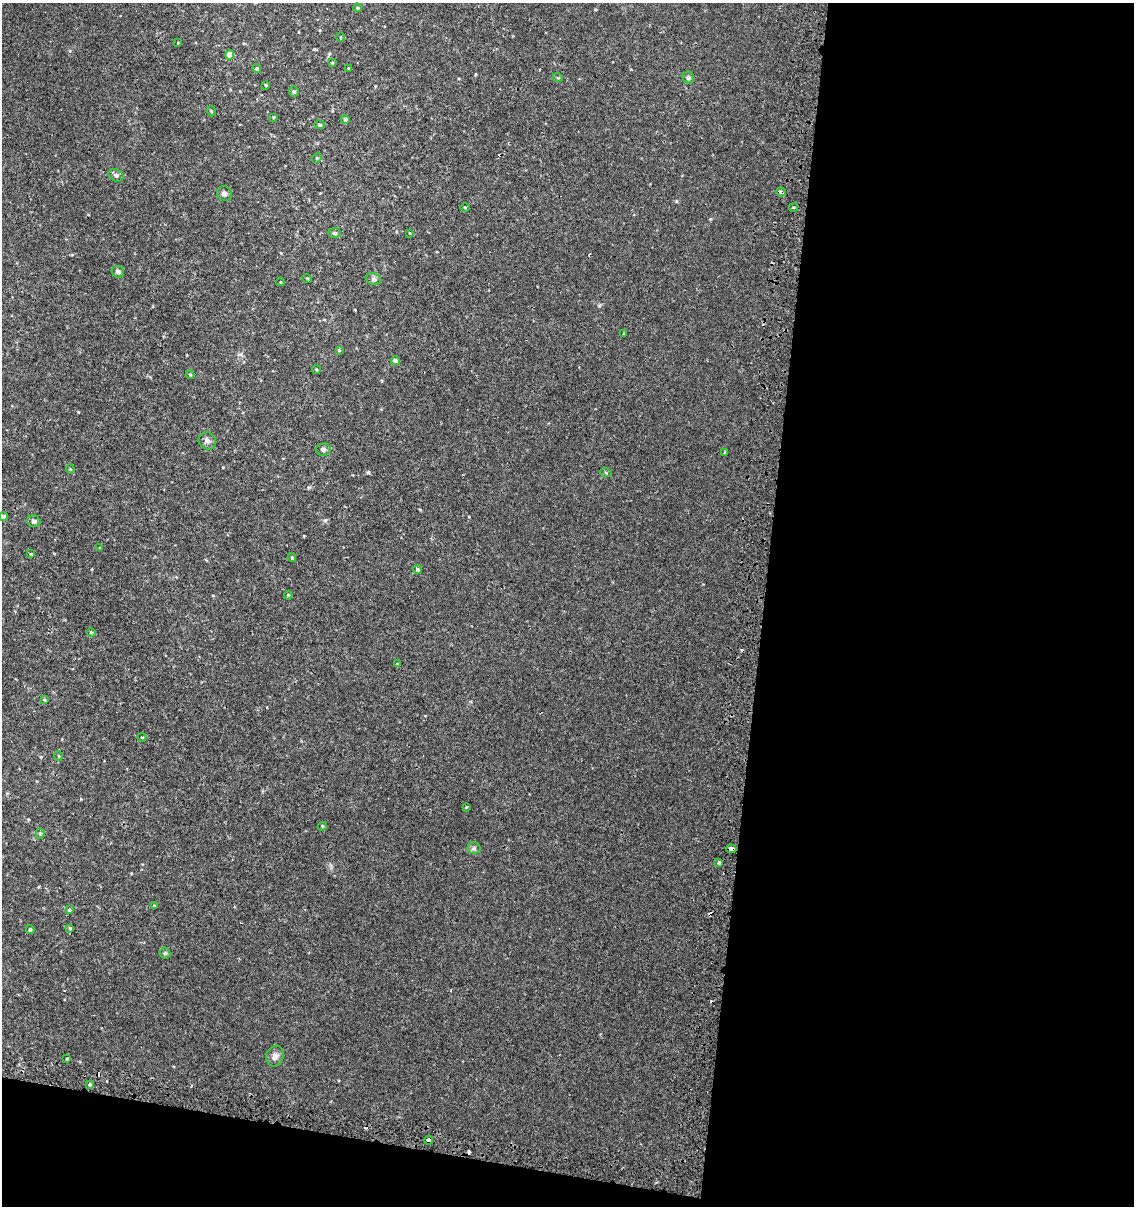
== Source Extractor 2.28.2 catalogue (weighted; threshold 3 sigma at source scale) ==
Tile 16 of 4 x 4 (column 4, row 4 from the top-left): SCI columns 3661-4792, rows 39-1242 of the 5119 x 4893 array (HDU 1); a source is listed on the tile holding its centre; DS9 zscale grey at full resolution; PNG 1136 x 1208 px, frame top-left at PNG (2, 3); each listed source drawn as its Kron ellipse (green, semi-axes under 4 px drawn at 4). Shown black and unused: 36% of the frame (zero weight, under 2 of 3 exposures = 3% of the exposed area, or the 3 px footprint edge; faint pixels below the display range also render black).
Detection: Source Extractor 2.28.2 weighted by HDU 2 'WHT'; one run over the whole footprint, this tile lists its part. Background 0.00112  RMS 0.0027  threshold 0.0119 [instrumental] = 3 sigma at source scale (4.5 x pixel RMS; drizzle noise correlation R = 1.50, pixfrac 1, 0.0396/0.0396 arcsec/px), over >= 5 px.
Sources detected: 68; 4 cosmic-ray / hot-pixel residue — neither listed nor drawn; the other 64 listed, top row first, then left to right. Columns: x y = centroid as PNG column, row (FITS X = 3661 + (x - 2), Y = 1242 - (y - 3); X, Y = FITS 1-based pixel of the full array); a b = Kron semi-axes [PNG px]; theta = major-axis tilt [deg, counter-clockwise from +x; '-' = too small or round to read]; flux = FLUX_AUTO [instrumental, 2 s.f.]
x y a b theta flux
357 8 4 3 - 0.29
340 37 4 3 - 0.23
178 43 3 2 - 0.2
230 55 4 4 - 2.8
332 63 4 3 - 0.28
257 68 4 4 - 0.46
349 68 4 3 - 0.26
688 77 6 5 - 0.67
558 78 5 3 - 0.24
266 85 3 3 - 0.32
294 92 5 5 - 0.53
211 111 5 3 - 0.21
273 117 4 3 - 0.22
345 120 4 4 - 0.79
319 125 5 4 - 0.37
317 158 5 4 - 0.27
116 175 8 5 -27 0.75
781 192 5 3 - 3.1
224 194 7 7 - 0.79
465 207 4 3 - 0.24
794 208 4 2 - 0.29
335 233 6 5 - 0.46
409 233 3 2 - 0.16
118 272 6 5 - 0.8
307 278 5 3 - 0.21
374 279 7 6 - 0.62
281 282 4 3 - 0.17
623 334 3 3 - 0.42
339 350 3 3 - 0.28
395 361 5 4 - 0.92
316 370 4 3 - 0.3
190 375 4 4 - 0.34
207 441 9 8 - 1
323 449 7 6 - 0.72
725 452 3 2 - 0.32
70 469 4 4 - 0.3
606 473 6 3 -20 0.26
3 516 4 4 - 0.57
34 521 6 5 - 0.68
100 548 4 3 - 0.24
31 554 3 3 - 0.24
292 558 4 3 - 0.4
417 569 5 4 - 0.52
288 595 4 3 - 0.26
91 632 4 3 - 0.27
397 664 4 3 - 0.2
44 700 4 3 - 0.39
142 737 4 3 - 0.25
58 756 5 3 - 0.21
466 807 3 3 - 0.54
322 826 4 4 - 0.29
40 834 5 4 - 0.36
474 848 6 6 - 0.56
731 849 5 4 - 3.1
719 863 3 3 - 0.87
154 906 4 4 - 0.22
69 910 4 4 - 0.3
70 928 4 3 - 0.32
30 930 5 4 - 0.42
165 953 5 5 - 0.43
275 1056 10 8 71 1.4
67 1059 4 3 - 0.21
90 1085 3 3 - 1.4
429 1140 5 4 - 2.6
Overlapping masked pixels (flux is a lower limit): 4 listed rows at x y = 781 192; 731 849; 90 1085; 429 1140